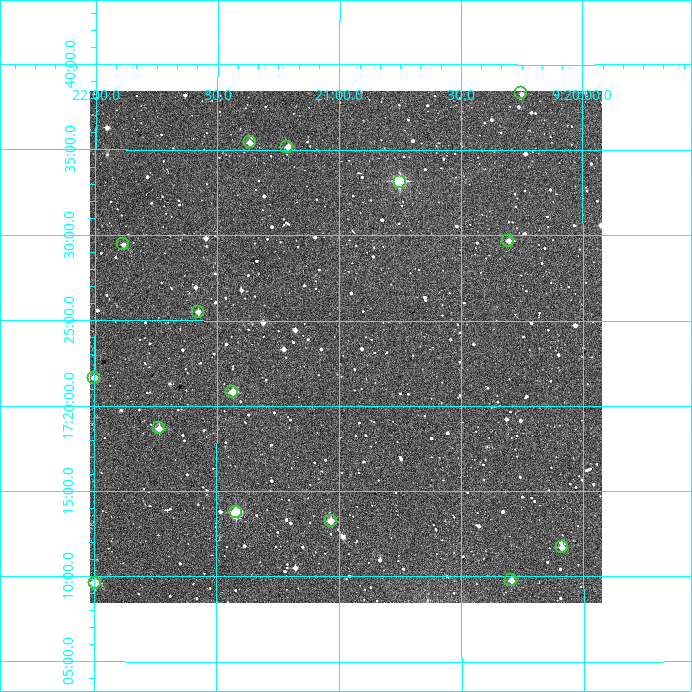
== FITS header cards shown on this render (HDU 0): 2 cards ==
NAXIS1  =                  512
NAXIS2  =                  512

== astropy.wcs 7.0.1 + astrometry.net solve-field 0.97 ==
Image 512 x 512 px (HDU 0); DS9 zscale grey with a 90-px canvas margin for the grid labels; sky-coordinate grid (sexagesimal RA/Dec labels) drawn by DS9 from the SOLVED WCS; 15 Tycho-2 reference stars matched to detected sources circled (green)
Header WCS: RA---TAN/DEC--TAN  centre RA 09:20:58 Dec +17:24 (140.24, +17.39 deg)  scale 3.52 arcsec/px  FOV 30.0' x 30.0'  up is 0 deg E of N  parity normal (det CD < 0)
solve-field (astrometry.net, Tycho-2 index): VERIFIED the header's WCS against the Tycho-2 star catalogue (verified at 2 index scales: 15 matches each, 0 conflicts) and refined it, rather than solving blind
Solved WCS: RA---TAN-SIP/DEC--TAN-SIP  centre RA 09:20:58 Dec +17:23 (140.24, +17.39 deg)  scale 3.52 arcsec/px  FOV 30.0' x 30.0'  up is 0 deg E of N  parity normal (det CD < 0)
The solver's refit moves the header's centre by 1.3 arcsec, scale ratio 1.001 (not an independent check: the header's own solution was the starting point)
Tycho-2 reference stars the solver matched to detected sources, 15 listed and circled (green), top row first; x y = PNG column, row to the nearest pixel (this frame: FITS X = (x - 90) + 1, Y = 512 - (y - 91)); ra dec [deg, ICRS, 3 dp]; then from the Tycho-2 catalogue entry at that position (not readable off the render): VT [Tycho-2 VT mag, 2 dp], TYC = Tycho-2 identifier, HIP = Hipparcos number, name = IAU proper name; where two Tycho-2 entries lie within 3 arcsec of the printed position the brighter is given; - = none
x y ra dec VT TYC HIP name
521 93 140.063 +17.638 11.95 1405-1250-1 - -
250 142 140.341 +17.591 11.63 1405-839-1 - -
287 147 140.304 +17.586 11.36 1405-1324-1 - -
400 182 140.187 +17.552 9.35 1405-1528-1 - -
508 241 140.076 +17.495 11.65 1402-1450-1 - -
123 244 140.471 +17.491 12.16 1402-887-1 - -
198 312 140.394 +17.425 11.81 1402-291-1 - -
94 378 140.500 +17.361 11.40 1402-328-1 - -
232 392 140.359 +17.347 10.86 1402-69-1 - -
159 428 140.434 +17.312 11.18 1402-1310-1 - -
236 512 140.355 +17.229 9.92 1402-860-1 - -
331 521 140.258 +17.221 10.85 1402-514-1 - -
562 547 140.022 +17.195 11.53 1402-56-1 - -
511 580 140.074 +17.163 11.57 1402-192-1 - -
95 583 140.499 +17.160 10.31 1402-855-1 - -